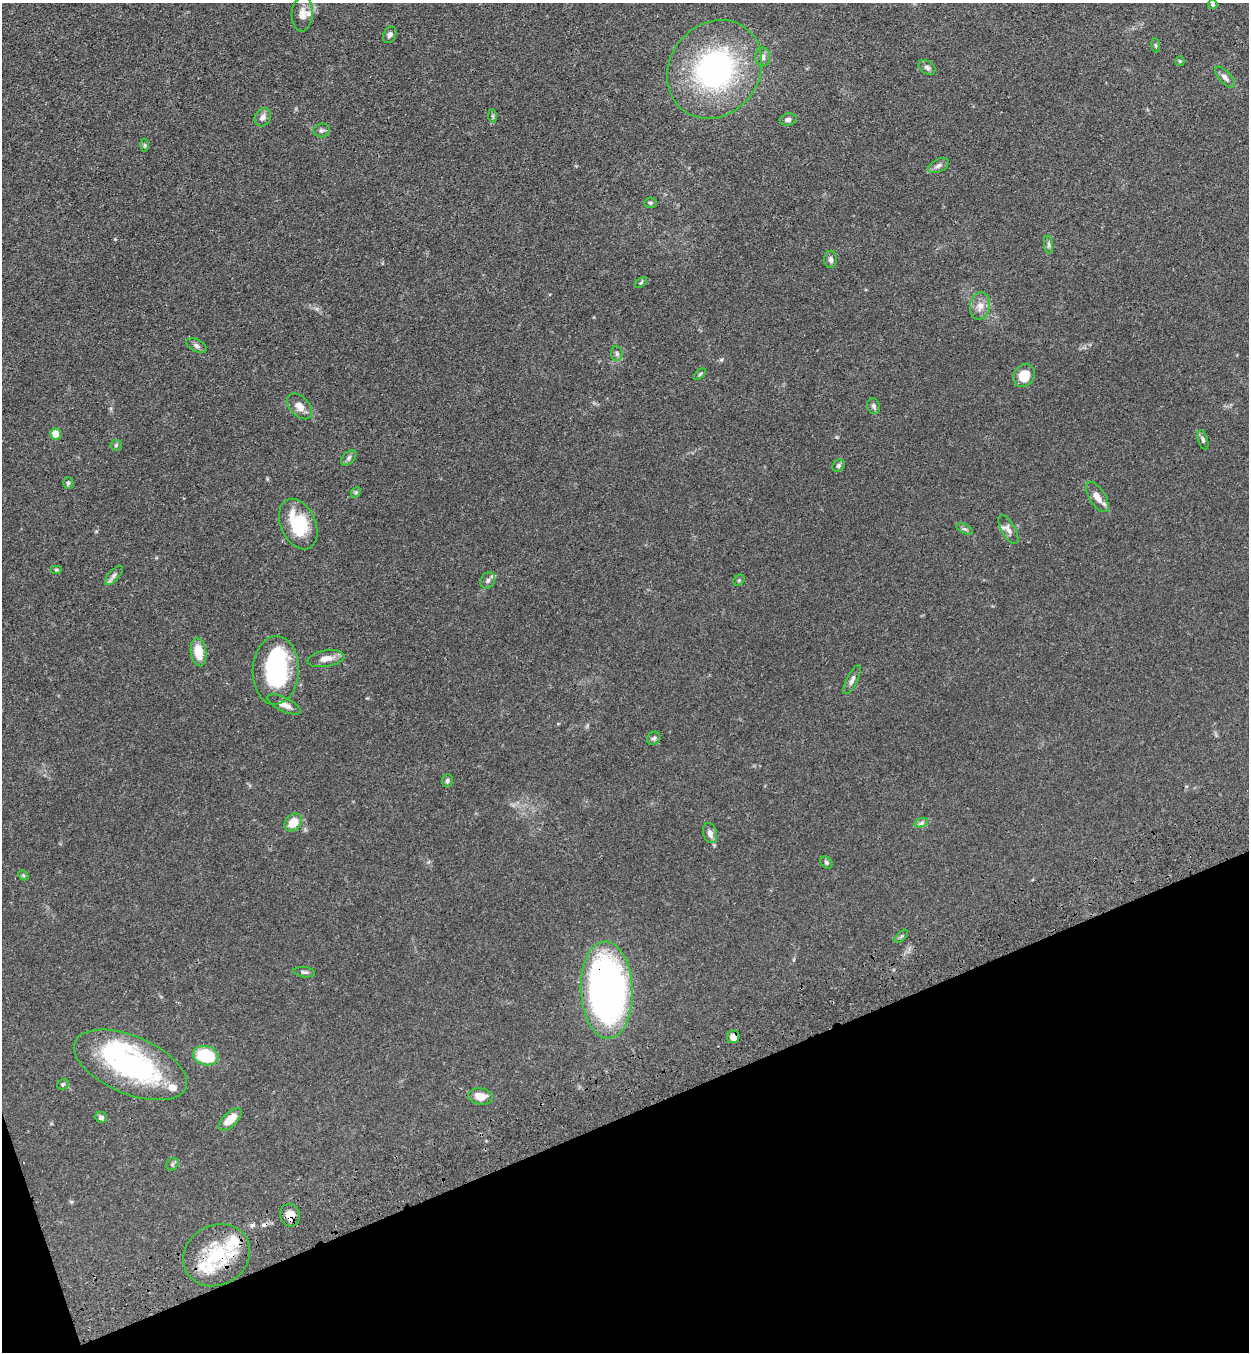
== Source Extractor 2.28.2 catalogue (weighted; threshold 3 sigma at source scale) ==
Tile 14 of 4 x 4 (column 2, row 4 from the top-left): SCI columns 1452-2698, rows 115-1464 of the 5522 x 5630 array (HDU 1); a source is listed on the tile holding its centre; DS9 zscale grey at full resolution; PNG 1251 x 1354 px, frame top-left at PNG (2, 3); each listed source drawn as its Kron ellipse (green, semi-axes under 4 px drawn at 4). Shown black and unused: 18% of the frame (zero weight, under 3 of 4 exposures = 6% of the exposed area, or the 3 px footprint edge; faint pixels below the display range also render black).
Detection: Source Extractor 2.28.2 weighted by HDU 2 'WHT'; one run over the whole footprint, this tile lists its part. Background 0.0704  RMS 0.0041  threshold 0.0184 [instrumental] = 3 sigma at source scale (4.5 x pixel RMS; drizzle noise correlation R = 1.50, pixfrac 1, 0.05/0.05 arcsec/px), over >= 5 px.
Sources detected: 77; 4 inside a brighter object's white glare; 1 cosmic-ray / hot-pixel residue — neither listed nor drawn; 6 inside a brighter listed object's ellipse — not listed separately; the other 66 listed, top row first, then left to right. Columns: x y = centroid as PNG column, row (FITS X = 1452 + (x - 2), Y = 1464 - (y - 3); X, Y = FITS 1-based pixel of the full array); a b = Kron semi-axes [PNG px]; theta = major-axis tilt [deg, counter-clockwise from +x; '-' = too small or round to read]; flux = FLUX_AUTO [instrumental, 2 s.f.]
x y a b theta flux
1213 5 5 5 - 0.65
302 14 17 10 86 3.9
390 35 9 6 62 1.2
1156 45 7 3 -81 0.52
763 57 9 7 90 1.6
1180 61 5 4 - 0.48
927 67 9 6 -34 1.2
715 69 52 45 53 87
1225 77 13 6 -47 1.6
492 116 7 4 -89 0.66
263 117 10 7 60 1.9
788 120 8 6 14 1.2
322 130 8 6 10 1
145 145 6 4 89 0.61
938 166 11 6 28 1.4
650 203 6 5 - 0.66
1048 245 9 4 -82 0.92
831 259 9 6 -89 1.2
641 283 7 4 33 0.52
980 306 14 10 83 3.3
196 345 11 6 -29 1.3
617 353 7 5 -86 0.98
700 374 7 3 45 0.46
1024 376 12 10 57 7.3
300 406 15 9 -47 3.4
874 406 8 6 -74 1.1
56 434 5 5 - 7.4
1203 440 10 5 -73 0.93
116 445 6 5 - 0.63
349 458 9 5 46 1
838 466 7 5 45 0.92
68 483 6 5 - 0.75
356 492 6 4 45 0.59
1097 497 17 8 -57 3.7
298 524 26 17 -65 19
965 529 9 4 -25 0.81
1008 530 16 7 -61 2
56 570 6 4 0 0.43
114 575 12 5 49 1.3
488 580 9 7 58 1.3
739 580 6 5 - 0.59
198 652 14 7 -82 7.5
326 659 18 8 9 3.4
276 670 34 23 87 42
852 680 16 5 64 1.6
284 704 18 7 -26 3
654 738 7 6 - 0.9
447 781 6 5 - 0.83
293 822 9 7 48 6.5
921 823 7 4 18 0.9
710 833 10 6 -72 2.1
826 862 7 5 -46 0.8
23 875 6 4 -46 0.52
901 936 8 3 45 0.55
304 972 11 5 -8 1
607 990 48 26 -88 160
733 1037 6 6 - 3.4
206 1056 13 9 -14 18
130 1065 60 29 -23 69
63 1084 6 5 - 0.58
481 1096 12 8 -8 4.6
101 1117 6 5 - 1.2
230 1119 14 7 43 6.1
172 1164 7 5 47 0.73
290 1215 11 10 - 4
217 1255 34 30 31 25
Overlapping masked pixels (flux is a lower limit): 4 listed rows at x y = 607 990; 733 1037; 290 1215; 217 1255